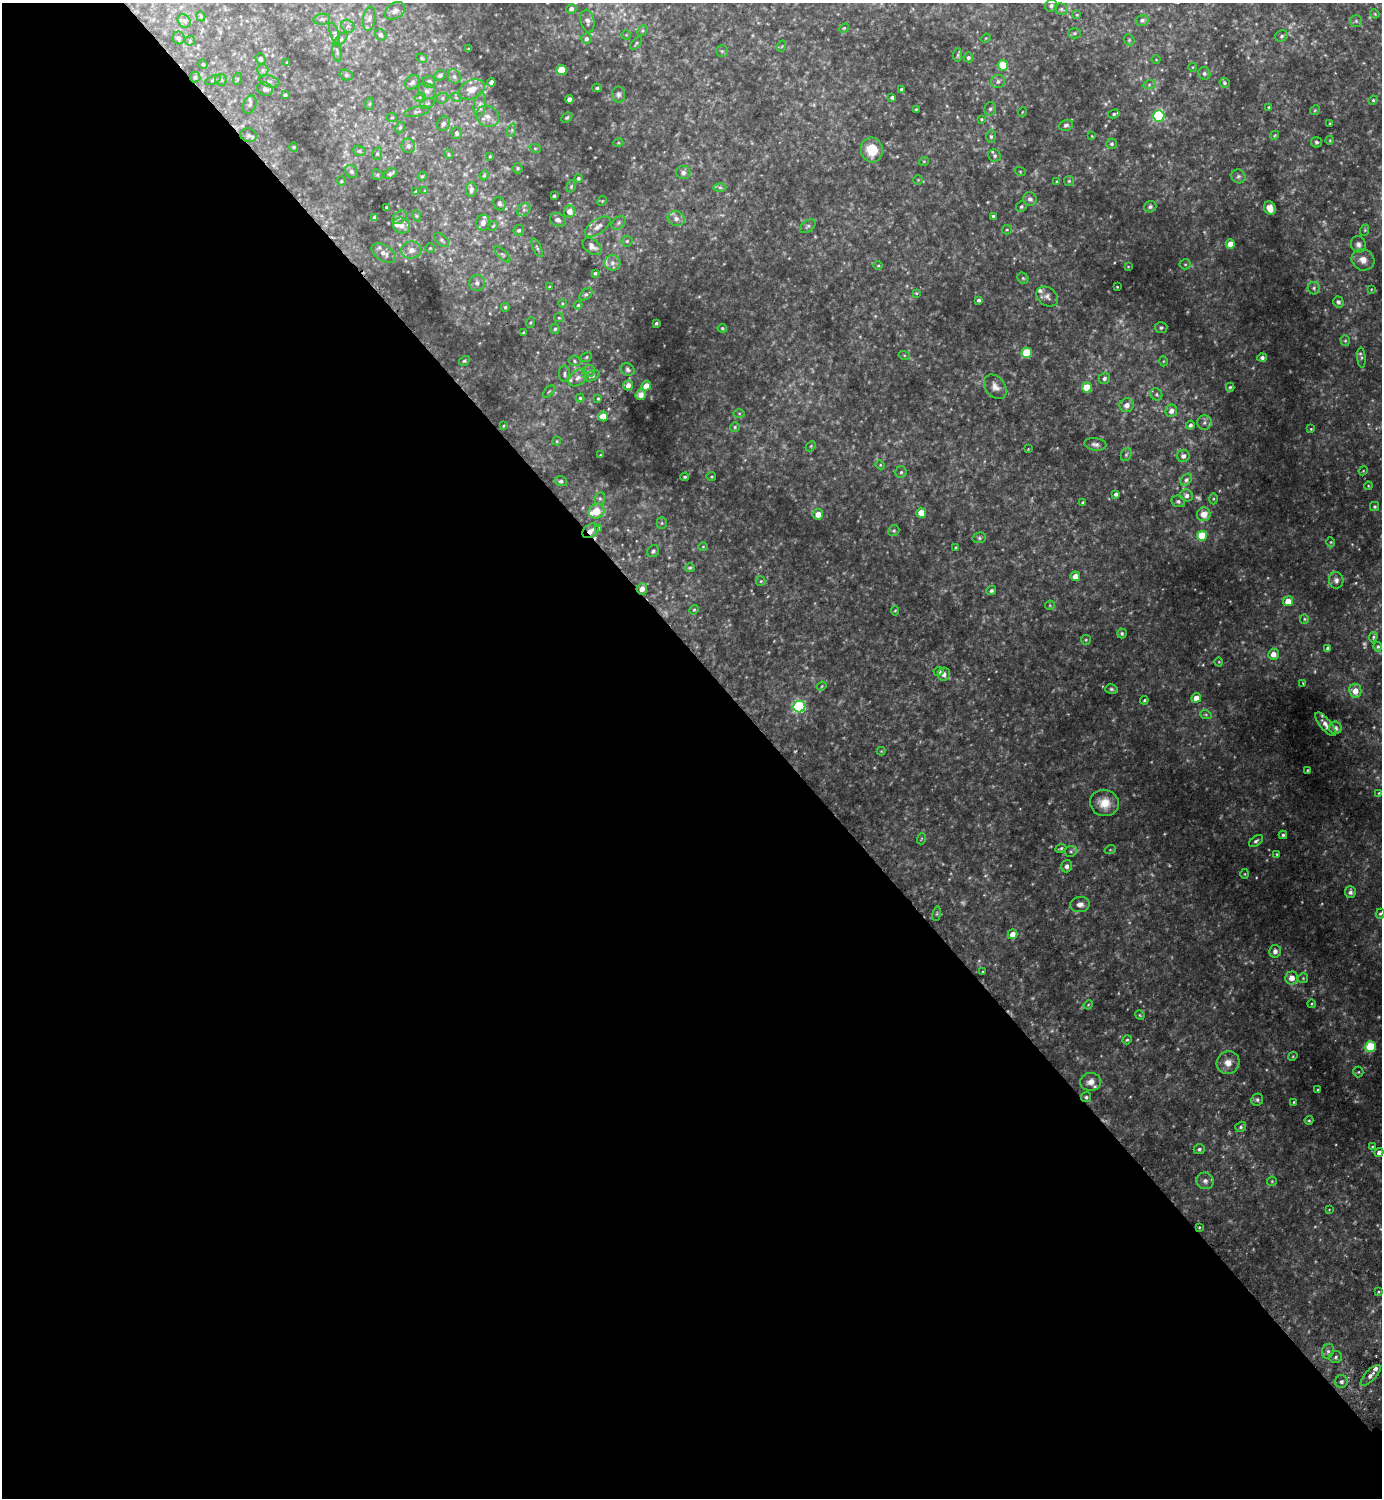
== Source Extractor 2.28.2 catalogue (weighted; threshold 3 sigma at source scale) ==
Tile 9 of 4 x 4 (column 1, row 3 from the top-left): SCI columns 202-1581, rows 1541-3036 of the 6065 x 6072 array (HDU 1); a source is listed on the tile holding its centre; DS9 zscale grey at full resolution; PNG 1384 x 1500 px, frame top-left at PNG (2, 3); each listed source drawn as its Kron ellipse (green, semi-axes under 4 px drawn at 4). Shown black and unused: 56% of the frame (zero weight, under 2 of 3 exposures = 3% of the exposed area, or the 3 px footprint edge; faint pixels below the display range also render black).
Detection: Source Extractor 2.28.2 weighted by HDU 2 'WHT'; one run over the whole footprint, this tile lists its part. Background 0.15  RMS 0.018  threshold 0.0827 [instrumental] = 3 sigma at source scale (4.5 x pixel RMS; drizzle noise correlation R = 1.50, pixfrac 1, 0.05/0.05 arcsec/px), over >= 5 px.
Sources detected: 371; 13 too faint to see at this stretch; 1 cosmic-ray / hot-pixel residue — neither listed nor drawn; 16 inside a brighter listed object's ellipse — not listed separately; the other 341 listed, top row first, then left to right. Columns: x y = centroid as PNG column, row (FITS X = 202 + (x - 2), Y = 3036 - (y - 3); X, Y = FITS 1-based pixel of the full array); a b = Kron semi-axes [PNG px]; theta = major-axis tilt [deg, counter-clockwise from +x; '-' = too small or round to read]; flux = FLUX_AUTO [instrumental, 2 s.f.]
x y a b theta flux
1051 6 6 6 - 4.9
571 9 5 5 - 6
1061 9 7 5 -16 4.1
395 11 11 7 31 7.3
1375 14 5 3 - 1.7
1077 15 4 3 - 1.8
201 16 5 4 - 2.3
322 19 8 5 9 4
369 19 12 6 81 8.1
1142 20 6 5 - 5.4
184 21 7 6 - 5.5
587 21 11 7 -78 7.7
1356 21 6 6 - 3.6
348 26 7 6 - 5.2
844 28 5 4 - 2.1
642 31 6 4 45 2.6
334 33 11 4 -72 4.3
1075 33 6 5 - 3.4
381 35 6 5 - 5
626 35 4 4 - 1.8
1281 36 6 5 - 4.2
179 38 6 6 - 5
986 38 5 4 - 1.7
341 39 8 4 45 3.3
586 39 5 5 - 5
1129 40 6 5 - 2.5
190 41 5 5 - 2.4
636 43 7 3 47 2.8
782 46 6 3 71 1.9
468 49 3 2 - 1.3
722 51 6 6 - 3.4
337 52 10 4 -81 3.6
958 55 7 4 84 3.2
968 57 5 5 - 3.7
422 58 5 4 - 3.2
261 59 6 5 - 3.3
1156 60 4 3 - 1.2
287 62 3 2 - 1.4
203 64 5 4 - 2.4
1003 65 5 5 - 47
1193 67 4 3 - 1.3
263 70 6 5 - 4.4
561 70 5 5 - 73
1204 73 6 6 - 4.5
346 75 7 5 -16 3.6
440 75 6 5 - 5.1
454 76 7 6 - 6.1
195 77 5 5 - 3.3
237 79 6 3 71 2.1
213 80 8 3 23 2.5
221 80 6 5 - 3.9
269 81 10 5 -18 6.3
998 81 7 6 - 5.6
412 82 8 6 49 5.6
429 82 6 5 - 7.6
491 82 4 4 - 7.5
1224 83 5 4 - 3.6
1149 85 6 4 20 3.2
597 88 4 3 - 2.8
265 89 8 6 -28 7.2
472 89 13 9 26 22
901 89 3 3 - 2.6
427 91 9 7 -29 7.5
285 95 4 3 - 2.8
618 95 8 6 89 5.1
420 97 5 4 - 2.2
456 97 6 3 -21 2.3
892 97 4 4 - 3.9
442 98 6 5 - 3.9
570 99 4 4 - 9.6
1373 100 4 4 - 2
427 103 7 4 21 3.3
369 104 6 4 71 2.2
480 104 12 6 80 8.7
250 105 9 6 67 5.2
1269 107 4 4 - 2.3
916 109 3 2 - 1.7
990 109 7 5 75 4.3
1315 110 5 4 - 2.1
417 112 12 5 12 4.7
1022 112 5 3 - 1.4
1114 114 6 3 14 2.9
488 116 12 10 -32 15
1159 116 6 5 - 210
392 117 5 4 - 2.2
567 118 6 4 47 2.8
981 119 4 3 - 2
1330 123 3 3 - 1.7
443 124 7 6 - 6.3
1066 125 7 5 18 4.4
400 127 6 4 63 2.7
512 130 7 4 72 3.6
456 133 6 5 - 4.4
249 135 8 7 - 5
1275 135 5 3 - 1.9
991 136 6 5 - 3.9
1092 136 4 3 - 1.4
1330 140 4 3 - 1.5
1316 142 5 5 - 4.2
618 143 5 3 - 1.8
1112 144 5 5 - 3.8
408 146 7 7 - 6.6
294 147 4 4 - 1.9
535 148 5 3 - 1.8
872 150 12 11 - 46
359 151 6 5 - 3.6
377 154 6 5 - 3.2
449 154 5 4 - 2.4
490 156 3 2 - 1.7
995 156 6 6 - 4.3
924 161 5 3 - 1.6
518 168 5 5 - 2.6
351 171 7 5 -48 5
1020 171 6 3 -19 1.9
683 172 7 6 - 7
390 174 7 4 29 4.4
377 175 6 5 - 2.8
484 175 5 4 - 2.6
422 176 4 4 - 2.2
1238 176 7 6 - 4.6
578 178 4 4 - 3.3
918 180 4 4 - 1.9
341 181 4 4 - 1.9
1057 181 4 3 - 1.9
1069 181 5 5 - 2.5
571 186 6 4 69 2.7
720 187 6 4 -1 3.3
471 189 7 5 84 6.5
425 191 4 3 - 1.9
416 192 4 4 - 4.7
554 196 3 3 - 2.6
1030 199 7 6 - 6.8
602 201 5 4 - 2
499 204 7 6 - 4.4
386 207 3 2 - 1.5
1021 207 6 5 - 3.4
1150 207 6 5 - 3.9
1270 208 7 5 -66 16
524 210 7 6 - 5.1
570 212 6 6 - 14
417 216 6 3 -70 1.8
993 216 3 3 - 2.5
375 217 4 4 - 5.6
400 217 8 5 38 5.1
676 219 8 7 - 9.4
558 220 8 6 -28 7.6
483 223 8 6 77 8.3
619 223 8 5 42 4.7
402 226 9 7 -28 11
493 226 5 4 - 2.3
808 226 9 5 38 4.2
598 227 14 7 35 12
519 230 5 5 - 3.9
1007 230 5 4 - 2.3
1365 230 6 3 72 2.2
442 240 9 5 -41 3.7
627 241 5 5 - 2.9
1230 244 5 4 - 21
1358 245 8 7 - 7.2
592 246 11 7 -36 9.3
430 248 4 4 - 1.9
537 248 10 3 -65 3.2
411 250 10 8 13 11
384 253 13 7 -32 13
502 254 10 4 -45 4.5
1363 260 12 10 -28 16
612 263 8 7 - 7.7
1185 264 5 5 - 2.8
878 265 4 3 - 1.8
1128 267 4 2 - 1.3
595 273 4 4 - 2.6
1023 278 6 5 - 2.7
477 283 8 8 - 7.7
550 287 4 3 - 2.1
1117 287 3 2 - 1.3
1314 288 6 6 - 4.2
1371 289 4 3 - 1.5
916 293 4 3 - 1.7
586 294 7 5 38 3.5
1047 296 11 9 -37 8.6
979 300 4 3 - 4
1338 302 5 5 - 5
562 303 4 3 - 1.6
578 305 4 4 - 2.2
505 307 4 4 - 2.7
559 318 5 4 - 2.2
531 323 5 3 - 1.8
656 323 3 3 - 2.8
722 328 4 4 - 2.2
1161 328 6 5 - 3.7
555 329 5 4 - 3.2
523 333 4 3 - 1.6
1345 341 5 4 - 2.6
1027 353 5 5 - 94
904 355 5 3 - 1.9
586 357 6 4 25 2.7
1262 358 5 4 - 5.5
1361 358 10 4 -87 3.8
464 361 5 4 - 3
575 361 6 5 - 3.4
1163 361 5 3 - 1.7
628 370 7 6 - 4.8
589 371 6 6 - 4.6
564 374 8 5 90 4.7
592 376 8 4 29 4.3
578 378 10 7 38 9.2
1104 378 6 5 - 4.7
628 385 5 5 - 9.2
646 386 5 4 - 18
995 387 13 9 -51 13
1087 387 5 5 - 54
1230 387 4 4 - 2.9
549 391 7 3 48 2.3
1156 394 6 5 - 3.2
641 395 5 5 - 10
580 398 4 4 - 2.7
598 399 4 3 - 2.2
1127 405 7 7 - 12
1171 411 6 6 - 9.2
739 413 6 4 -1 2.6
603 416 5 5 - 27
1204 423 7 7 - 5.2
1190 425 4 4 - 4.9
503 426 4 3 - 1.8
735 427 5 5 - 2.9
1311 429 4 4 - 1.7
557 441 4 4 - 2
1095 444 11 6 -7 6.9
811 446 6 4 48 2.5
1028 449 2 2 - 1.2
1126 454 7 5 68 3.2
600 455 4 2 - 1.1
1183 456 6 6 - 7.9
880 465 4 4 - 1.9
1363 471 5 3 - 1.7
901 472 6 5 - 3.8
685 477 4 4 - 2.9
711 477 4 2 - 1.8
1186 480 6 5 - 4.8
561 481 6 5 - 4.1
1368 486 4 3 - 1.6
1116 494 4 3 - 5
1187 495 6 6 - 6.9
600 499 6 5 - 3.1
1213 499 5 3 - 2.1
1178 501 7 5 -12 4.3
1083 502 4 3 - 2.4
1375 507 4 4 - 2.7
596 511 8 7 - 31
921 513 5 5 - 19
818 514 5 5 - 18
1204 514 7 7 - 21
662 523 5 5 - 2.9
599 528 3 3 - 2
590 531 9 6 34 12
894 531 6 5 - 2.7
1202 536 5 5 - 65
979 538 7 5 13 3.3
1331 542 5 3 - 1.9
703 546 4 3 - 1.5
956 548 4 3 - 1.9
653 551 6 5 - 4.9
690 568 5 4 - 2.7
1075 576 5 4 - 15
1336 580 8 7 - 6.9
761 581 5 4 - 2.4
642 589 5 5 - 13
991 591 5 4 - 3.9
1288 601 5 5 - 25
1050 605 5 4 - 2
694 610 5 4 - 2.2
895 611 5 4 - 1.8
1304 619 5 4 - 2.4
1122 633 5 5 - 3.7
1373 637 5 4 - 2.8
1086 640 5 4 - 2.6
1378 647 5 4 - 2.6
1327 648 4 3 - 2.9
1273 654 5 5 - 15
1219 662 4 3 - 1.4
939 671 5 4 - 4.8
944 674 7 6 - 7.8
1303 683 3 2 - 1.3
822 686 5 3 - 1.8
1111 689 6 4 -16 3.3
1355 691 7 6 - 19
1196 698 5 4 - 16
1144 700 4 3 - 2.4
799 706 6 6 - 300
1206 715 6 3 -20 2.4
1325 724 14 5 -51 10
1335 728 6 6 - 6.1
881 751 4 4 - 1.6
1308 770 3 2 - 1.6
1379 793 3 3 - 1.4
1104 803 14 13 - 28
1283 835 4 4 - 3.2
921 839 5 3 - 1.7
1256 841 8 5 37 4.4
1061 848 6 4 25 2.8
1110 850 6 3 18 2.2
1071 851 6 5 - 3.4
1277 854 3 3 - 1.8
1067 866 6 5 - 7.1
1245 874 5 3 - 1.7
1350 892 6 5 - 6.2
1080 904 10 7 7 10
937 914 7 3 81 2.4
1380 914 5 4 - 2.5
1012 934 5 4 - 14
1275 951 6 5 - 8.2
983 972 3 3 - 1.8
1292 978 6 6 - 17
1303 978 5 5 - 2.3
1312 1004 4 3 - 1.8
1088 1005 5 3 - 1.8
1140 1015 5 4 - 1.9
1127 1040 5 4 - 2.2
1371 1047 5 5 - 110
1293 1056 5 3 - 1.8
1228 1063 11 11 - 18
1358 1072 5 5 - 2.5
1091 1082 10 9 - 12
1317 1090 4 2 - 1.6
1086 1097 5 5 - 3.3
1257 1100 6 5 - 3.8
1294 1102 4 3 - 1.8
1309 1120 4 4 - 1.9
1241 1127 6 5 - 3.9
1372 1147 4 4 - 1.7
1199 1149 5 5 - 4
1379 1152 4 4 - 7.8
1205 1181 8 8 - 7.7
1272 1181 5 4 - 2.1
1329 1210 4 2 - 1.2
1199 1227 4 3 - 1.9
1378 1292 4 3 - 1.9
1328 1351 7 6 - 5
1336 1357 6 6 - 3.7
1371 1375 13 5 46 9.8
1341 1382 6 6 - 6.2
Overlapping masked pixels (flux is a lower limit): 3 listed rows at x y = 249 135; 590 531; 642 589
Isophote crosses this tile's border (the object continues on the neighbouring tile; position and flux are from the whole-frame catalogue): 2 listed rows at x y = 587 21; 1363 260